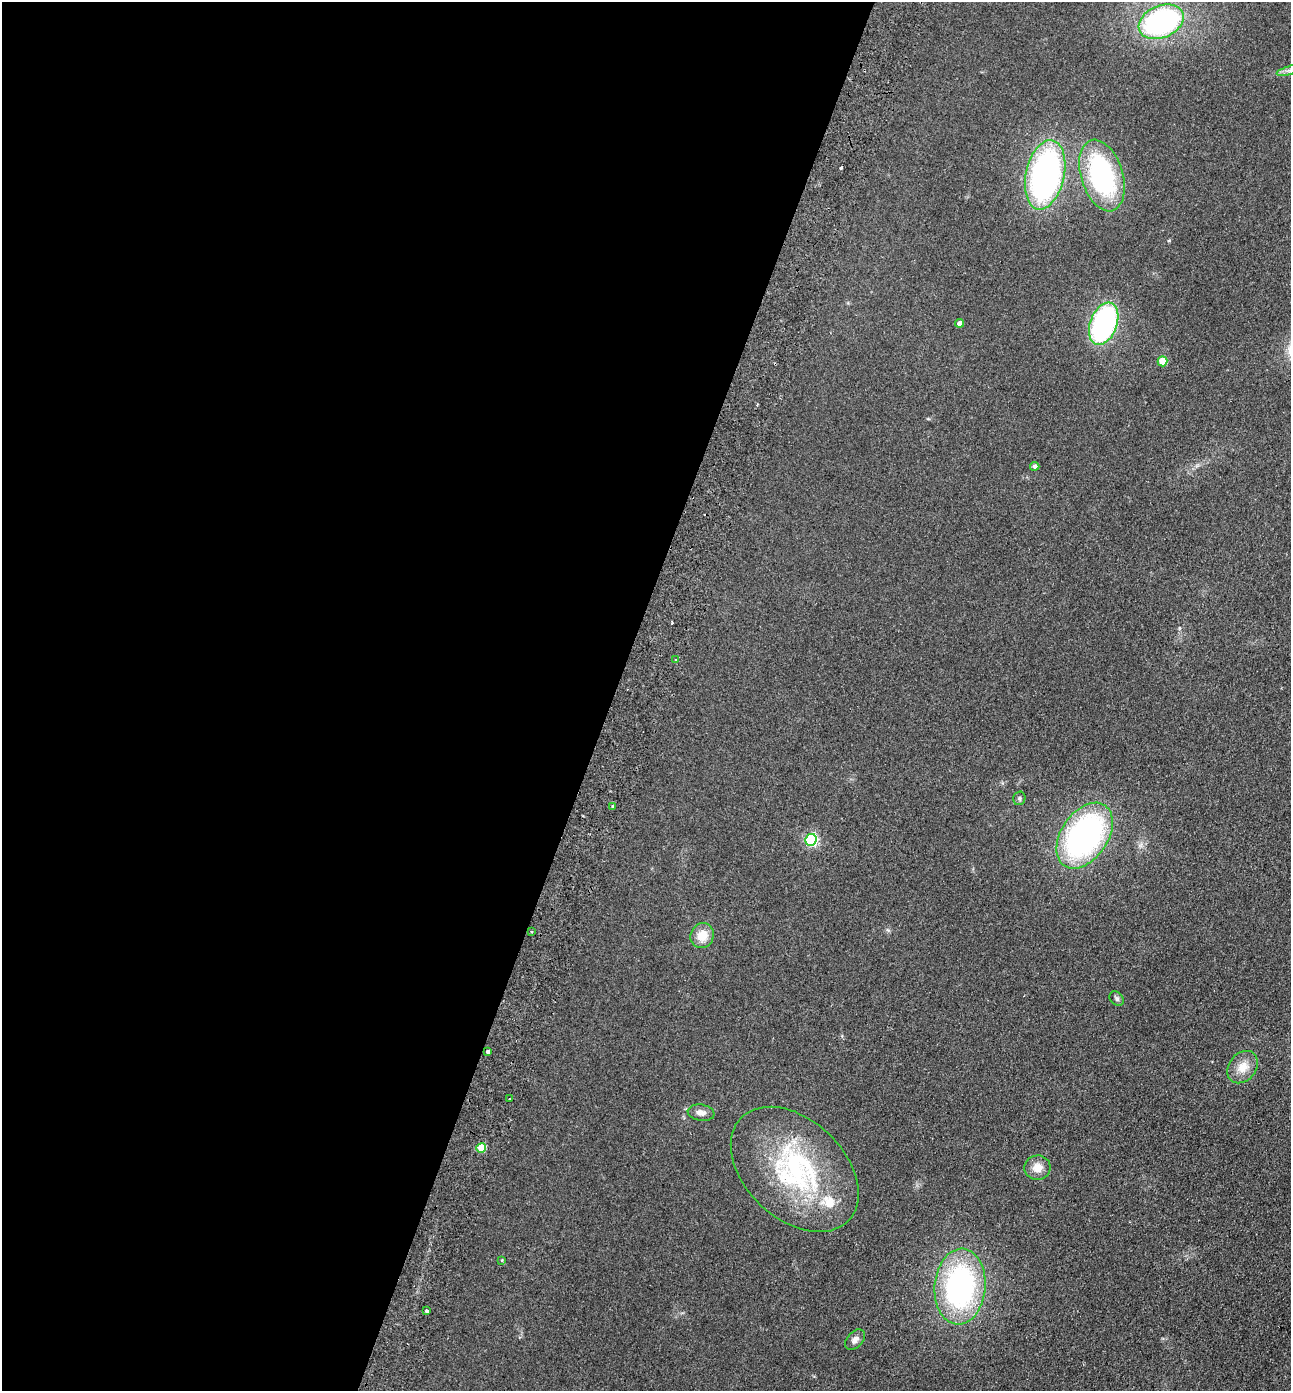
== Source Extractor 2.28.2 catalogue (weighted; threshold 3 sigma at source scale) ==
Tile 5 of 4 x 4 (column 1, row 2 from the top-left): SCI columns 326-1614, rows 2806-4194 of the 5675 x 5610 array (HDU 1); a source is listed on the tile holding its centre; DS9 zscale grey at full resolution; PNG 1293 x 1393 px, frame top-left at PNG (2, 2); each listed source drawn as its Kron ellipse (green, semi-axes under 4 px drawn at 4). Shown black and unused: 48% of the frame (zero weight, under 2 of 3 exposures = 3% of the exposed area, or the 3 px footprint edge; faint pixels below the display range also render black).
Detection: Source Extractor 2.28.2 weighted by HDU 2 'WHT'; one run over the whole footprint, this tile lists its part. Background 0.132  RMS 0.011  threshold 0.0513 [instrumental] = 3 sigma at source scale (4.5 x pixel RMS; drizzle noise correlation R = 1.50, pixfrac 1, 0.05/0.05 arcsec/px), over >= 5 px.
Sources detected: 32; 1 inside a brighter object's white glare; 3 cosmic-ray / hot-pixel residue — neither listed nor drawn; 1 inside a brighter listed object's ellipse — not listed separately; the other 27 listed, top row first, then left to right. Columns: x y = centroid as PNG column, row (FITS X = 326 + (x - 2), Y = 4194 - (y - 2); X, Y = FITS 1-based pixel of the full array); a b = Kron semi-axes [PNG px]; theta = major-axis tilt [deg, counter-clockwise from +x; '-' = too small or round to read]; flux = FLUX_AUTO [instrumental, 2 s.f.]
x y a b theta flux
1161 22 23 16 23 210
1290 70 13 3 15 3.8
1045 175 35 19 78 330
1102 175 37 21 -73 170
960 323 4 4 - 7.3
1104 324 22 13 69 210
1163 361 5 5 - 33
1035 466 4 4 - 4.3
676 660 4 3 - 2.5
1019 798 7 6 - 2.2
613 806 3 3 - 3.5
1085 836 36 23 56 280
811 840 6 5 - 160
531 932 3 2 - 1.6
702 936 13 11 62 17
1117 999 8 6 -47 2.7
488 1051 4 3 - 5.8
1243 1067 18 13 51 16
510 1099 3 3 - 3.8
701 1113 13 8 -9 6.7
481 1148 5 5 - 39
1037 1168 13 12 - 12
795 1169 74 49 -43 180
502 1260 4 4 - 0.91
960 1287 38 25 85 230
427 1311 3 3 - 3
855 1340 12 7 48 5.4
Isophote crosses this tile's border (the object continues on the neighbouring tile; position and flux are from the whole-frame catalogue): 1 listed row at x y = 1290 70